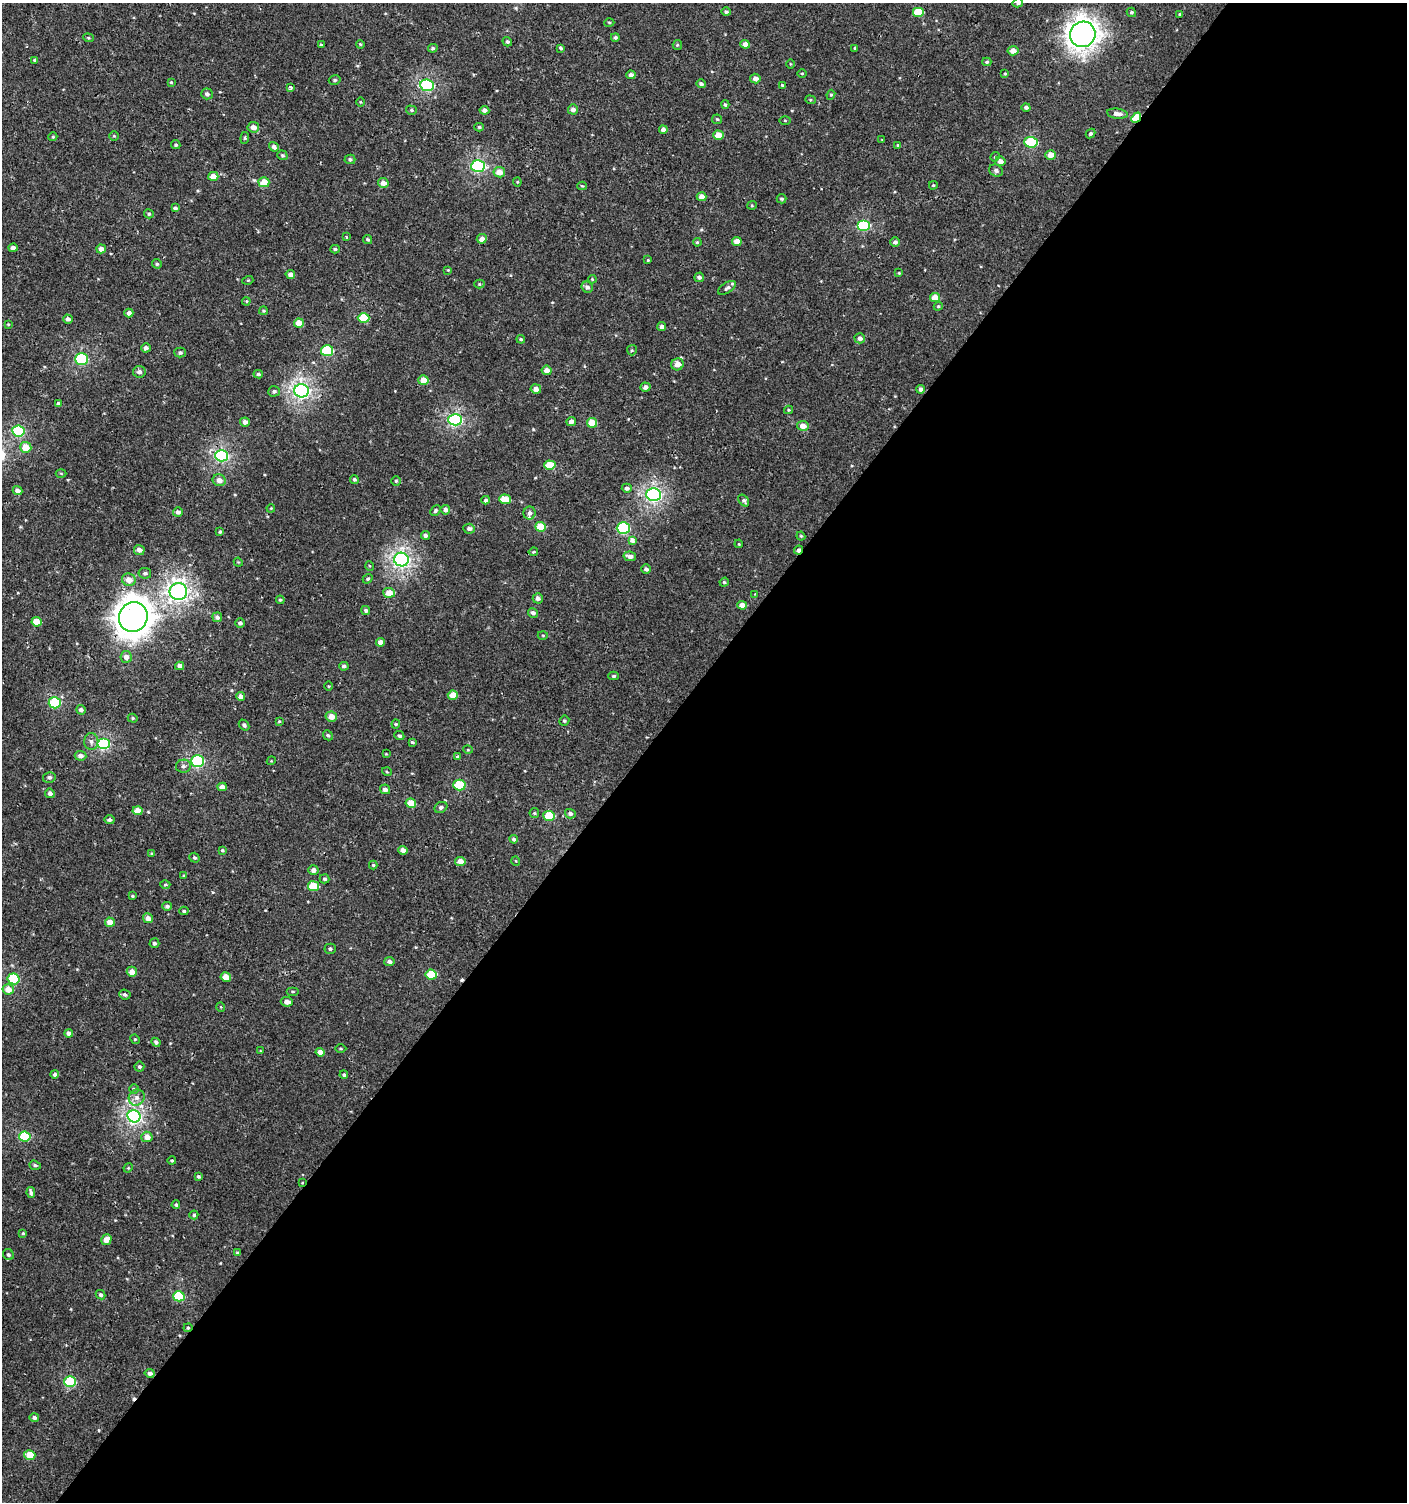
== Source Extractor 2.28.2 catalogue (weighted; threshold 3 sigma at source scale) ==
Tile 12 of 4 x 4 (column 4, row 3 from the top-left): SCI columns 4387-5791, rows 1539-3038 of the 6059 x 6037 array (HDU 1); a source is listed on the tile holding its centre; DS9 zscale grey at full resolution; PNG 1409 x 1504 px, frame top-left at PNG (2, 3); each listed source drawn as its Kron ellipse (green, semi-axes under 4 px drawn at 4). Shown black and unused: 54% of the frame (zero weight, under 2 of 3 exposures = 2% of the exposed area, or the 3 px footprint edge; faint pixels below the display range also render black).
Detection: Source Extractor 2.28.2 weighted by HDU 2 'WHT'; one run over the whole footprint, this tile lists its part. Background 9.47e-04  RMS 0.0025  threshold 0.0115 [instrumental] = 3 sigma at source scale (4.5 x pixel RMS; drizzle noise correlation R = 1.50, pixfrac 1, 0.0396/0.0396 arcsec/px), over >= 5 px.
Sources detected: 290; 2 cosmic-ray / hot-pixel residue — neither listed nor drawn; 1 inside a brighter listed object's ellipse — not listed separately; the other 287 listed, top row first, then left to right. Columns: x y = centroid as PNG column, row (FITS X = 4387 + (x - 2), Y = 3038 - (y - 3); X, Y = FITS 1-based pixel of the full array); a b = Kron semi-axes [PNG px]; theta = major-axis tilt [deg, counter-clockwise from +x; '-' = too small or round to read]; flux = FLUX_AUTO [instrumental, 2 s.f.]
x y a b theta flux
1018 3 5 4 - 0.53
726 12 5 4 - 0.53
918 12 6 5 - 6.1
1131 12 5 4 - 0.4
1180 14 4 3 - 0.32
609 23 5 3 - 0.27
1083 34 13 12 - 200
615 37 4 4 - 0.45
88 38 5 4 - 0.33
507 42 5 4 - 0.5
360 44 4 3 - 0.24
745 44 5 4 - 1.5
321 45 4 4 - 0.31
677 45 5 4 - 0.3
433 48 5 3 - 0.37
561 48 4 3 - 1.3
855 48 3 3 - 0.94
1013 51 5 4 - 2.2
35 60 3 3 - 0.36
987 62 4 4 - 0.41
790 64 5 3 - 0.21
802 73 4 3 - 0.22
1005 74 4 3 - 0.29
631 75 4 4 - 1.1
755 79 5 5 - 1.2
335 80 6 4 15 0.44
171 82 4 4 - 0.27
701 84 5 4 - 0.63
427 85 7 6 - 31
782 85 4 3 - 0.31
290 87 3 3 - 0.79
207 94 5 5 - 0.78
831 95 5 4 - 0.35
810 100 5 4 - 0.3
360 102 5 3 - 0.22
725 105 4 4 - 0.39
1026 107 4 4 - 0.68
573 109 5 5 - 1.1
411 110 5 4 - 0.38
484 110 5 4 - 1.1
1117 114 10 5 -7 1.7
1136 118 6 4 49 7.7
717 119 5 4 - 0.33
785 120 5 3 - 0.25
253 127 6 5 - 1.8
479 127 5 4 - 0.37
663 130 4 4 - 1.1
1091 133 5 4 - 0.55
718 135 5 4 - 3.4
114 136 5 4 - 0.26
53 137 4 4 - 0.29
245 138 6 4 84 0.38
882 140 4 2 - 0.18
1031 142 7 5 -3 15
176 145 5 4 - 0.4
898 145 4 3 - 0.25
274 147 5 4 - 0.97
282 155 5 4 - 0.43
1051 155 5 5 - 2.6
995 157 5 4 - 0.31
350 159 5 5 - 0.52
1000 161 5 5 - 1.7
478 166 7 5 3 33
996 170 7 6 - 0.81
499 172 6 5 - 2.7
213 176 5 4 - 2.6
264 182 5 5 - 4.5
517 182 4 4 - 0.23
383 183 5 5 - 1.9
933 185 4 3 - 0.29
582 186 4 4 - 0.26
702 197 5 4 - 2
781 199 5 4 - 0.39
752 205 5 4 - 0.26
175 208 4 4 - 0.57
149 214 5 4 - 0.42
864 225 6 5 - 17
346 237 3 3 - 0.26
368 239 5 4 - 0.4
482 239 5 4 - 1.4
697 242 4 3 - 0.28
737 242 5 4 - 2.4
895 242 5 4 - 0.81
13 248 4 4 - 1.2
101 249 5 4 - 1.6
335 249 4 3 - 0.41
648 260 3 3 - 0.26
157 264 5 4 - 0.4
448 270 3 3 - 0.22
899 273 4 3 - 0.22
290 274 5 4 - 1
699 277 5 4 - 0.75
592 279 4 3 - 0.22
248 280 5 3 - 0.24
479 284 5 4 - 0.29
587 287 6 5 - 0.97
727 288 10 5 33 0.77
935 297 5 4 - 3.1
246 301 4 4 - 0.24
938 306 4 4 - 0.29
263 311 4 3 - 0.29
129 313 4 4 - 1
364 318 6 5 - 8.2
68 319 5 4 - 0.86
299 323 5 4 - 3.1
8 324 4 3 - 0.2
662 327 4 4 - 1
860 338 5 5 - 0.94
521 339 4 4 - 0.41
146 348 5 4 - 0.82
632 350 5 5 - 0.32
327 351 6 5 - 15
180 353 5 5 - 0.57
81 359 6 5 - 26
677 364 6 6 - 2.2
547 370 5 4 - 1.7
139 372 6 6 - 0.97
258 374 5 3 - 0.44
423 380 5 5 - 3
645 387 5 4 - 0.98
536 389 5 4 - 1.6
921 389 4 4 - 1.1
274 391 6 5 - 0.51
301 391 7 6 - 69
58 404 4 4 - 0.73
788 410 4 4 - 0.28
455 420 7 6 - 38
245 422 5 4 - 1.2
571 422 5 4 - 1.1
592 423 5 5 - 5
803 426 6 5 - 2.2
18 431 6 5 - 22
26 447 5 5 - 4
222 456 6 6 - 39
550 465 6 4 -3 6.2
61 473 5 3 - 0.25
354 479 4 4 - 0.41
219 480 6 6 - 1.6
396 481 5 5 - 0.33
627 488 5 4 - 0.84
18 491 5 4 - 1.3
654 494 7 6 - 57
505 499 6 4 -4 5.7
486 500 4 4 - 0.55
744 501 6 4 -52 0.6
271 508 4 3 - 0.2
435 510 6 4 49 0.46
445 510 5 5 - 1.2
178 512 5 5 - 0.86
529 513 6 6 - 1.1
540 527 5 5 - 6.1
623 528 6 5 - 22
469 529 6 5 - 0.87
220 532 4 3 - 0.36
425 535 4 4 - 0.76
801 536 4 3 - 0.26
632 540 4 3 - 2.4
739 544 4 3 - 0.21
139 550 5 5 - 1.2
799 550 5 3 - 1
533 552 5 3 - 0.24
630 556 6 5 - 1.4
401 560 7 7 - 69
238 562 4 3 - 0.21
370 566 5 3 - 0.23
646 569 5 4 - 0.84
145 573 6 5 - 0.66
368 579 5 4 - 0.36
129 580 7 6 - 2.3
724 582 5 4 - 0.34
178 592 9 8 - 92
389 593 6 5 - 3
755 594 4 4 - 0.19
538 598 5 5 - 1.1
280 600 4 4 - 0.36
742 605 5 4 - 2.2
366 610 5 4 - 0.58
533 613 5 4 - 0.88
133 617 15 14 - 320
217 617 5 5 - 0.8
37 622 5 4 - 3.8
240 623 5 4 - 0.73
543 635 5 3 - 0.27
380 642 4 4 - 1.4
126 657 6 5 - 1.3
180 666 4 4 - 1.4
344 666 5 4 - 0.51
613 676 5 4 - 0.46
328 686 4 3 - 0.21
453 695 5 4 - 3.6
240 696 4 4 - 1.2
55 703 6 5 - 18
81 710 5 4 - 0.84
331 717 5 5 - 2.3
133 718 5 4 - 0.34
279 721 4 3 - 0.26
564 721 5 4 - 0.38
396 724 4 4 - 0.32
244 725 6 4 -48 0.68
328 735 5 4 - 0.45
399 736 5 4 - 0.48
91 742 8 7 - 0.97
412 742 4 4 - 0.32
103 744 6 5 - 27
468 750 5 3 - 0.19
386 754 3 3 - 0.19
80 756 6 5 - 1.2
457 756 3 3 - 0.55
198 761 6 6 - 28
271 761 4 3 - 0.22
183 766 7 6 - 0.83
387 772 5 3 - 0.21
49 777 6 5 - 0.76
459 785 6 5 - 10
222 787 5 4 - 1.6
385 789 5 4 - 0.93
50 793 5 4 - 0.94
411 803 5 4 - 4.7
441 807 7 5 27 0.65
138 811 5 4 - 2.9
534 813 5 5 - 0.36
570 814 5 4 - 0.78
549 816 6 5 - 9.3
109 820 5 4 - 0.61
514 839 4 4 - 0.59
222 850 3 3 - 0.34
403 850 4 4 - 1.6
152 854 4 3 - 0.31
194 858 5 4 - 0.48
460 861 5 4 - 2.3
516 861 5 3 - 0.17
373 865 4 4 - 0.3
313 870 5 5 - 1.1
184 876 3 3 - 0.23
325 879 5 4 - 0.52
165 885 5 3 - 0.27
313 886 6 5 - 8.1
132 896 4 3 - 0.27
167 906 5 4 - 0.65
184 911 4 4 - 0.38
148 918 5 5 - 1.8
110 922 5 4 - 2.6
154 943 5 5 - 0.59
330 949 5 5 - 0.57
389 961 5 4 - 0.9
132 972 5 5 - 2
431 974 5 5 - 7.6
226 977 5 4 - 3.3
14 979 6 5 - 12
8 989 5 5 - 2.9
293 991 6 3 0 0.34
125 995 6 5 - 0.57
287 1002 6 4 -7 1.5
221 1007 5 3 - 0.19
69 1033 4 4 - 1
135 1039 5 4 - 0.3
156 1042 5 4 - 0.58
341 1049 6 3 0 0.25
261 1051 4 2 - 0.17
320 1052 4 4 - 1.6
139 1067 5 5 - 0.49
55 1074 4 4 - 0.7
344 1075 4 4 - 0.43
134 1089 5 4 - 0.37
137 1098 8 7 - 1.4
134 1116 7 6 - 57
25 1136 6 5 - 12
147 1137 5 5 - 2.1
172 1161 4 4 - 0.33
35 1165 6 4 -19 0.48
128 1168 5 4 - 0.25
198 1176 4 3 - 0.43
302 1183 4 3 - 0.2
31 1193 5 4 - 0.86
176 1205 4 4 - 0.48
194 1215 4 4 - 0.41
23 1233 4 4 - 0.29
106 1240 5 5 - 2.3
237 1253 3 3 - 0.31
8 1255 6 5 - 0.52
101 1295 5 4 - 0.47
179 1296 6 5 - 11
188 1328 4 4 - 0.36
150 1373 5 4 - 0.84
70 1382 6 5 - 16
34 1418 5 4 - 0.82
30 1455 6 4 -16 4.3
Overlapping masked pixels (flux is a lower limit): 6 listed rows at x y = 1136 118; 799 550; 240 696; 302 1183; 188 1328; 150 1373
Isophote crosses this tile's border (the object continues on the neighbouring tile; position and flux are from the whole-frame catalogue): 1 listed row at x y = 1018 3